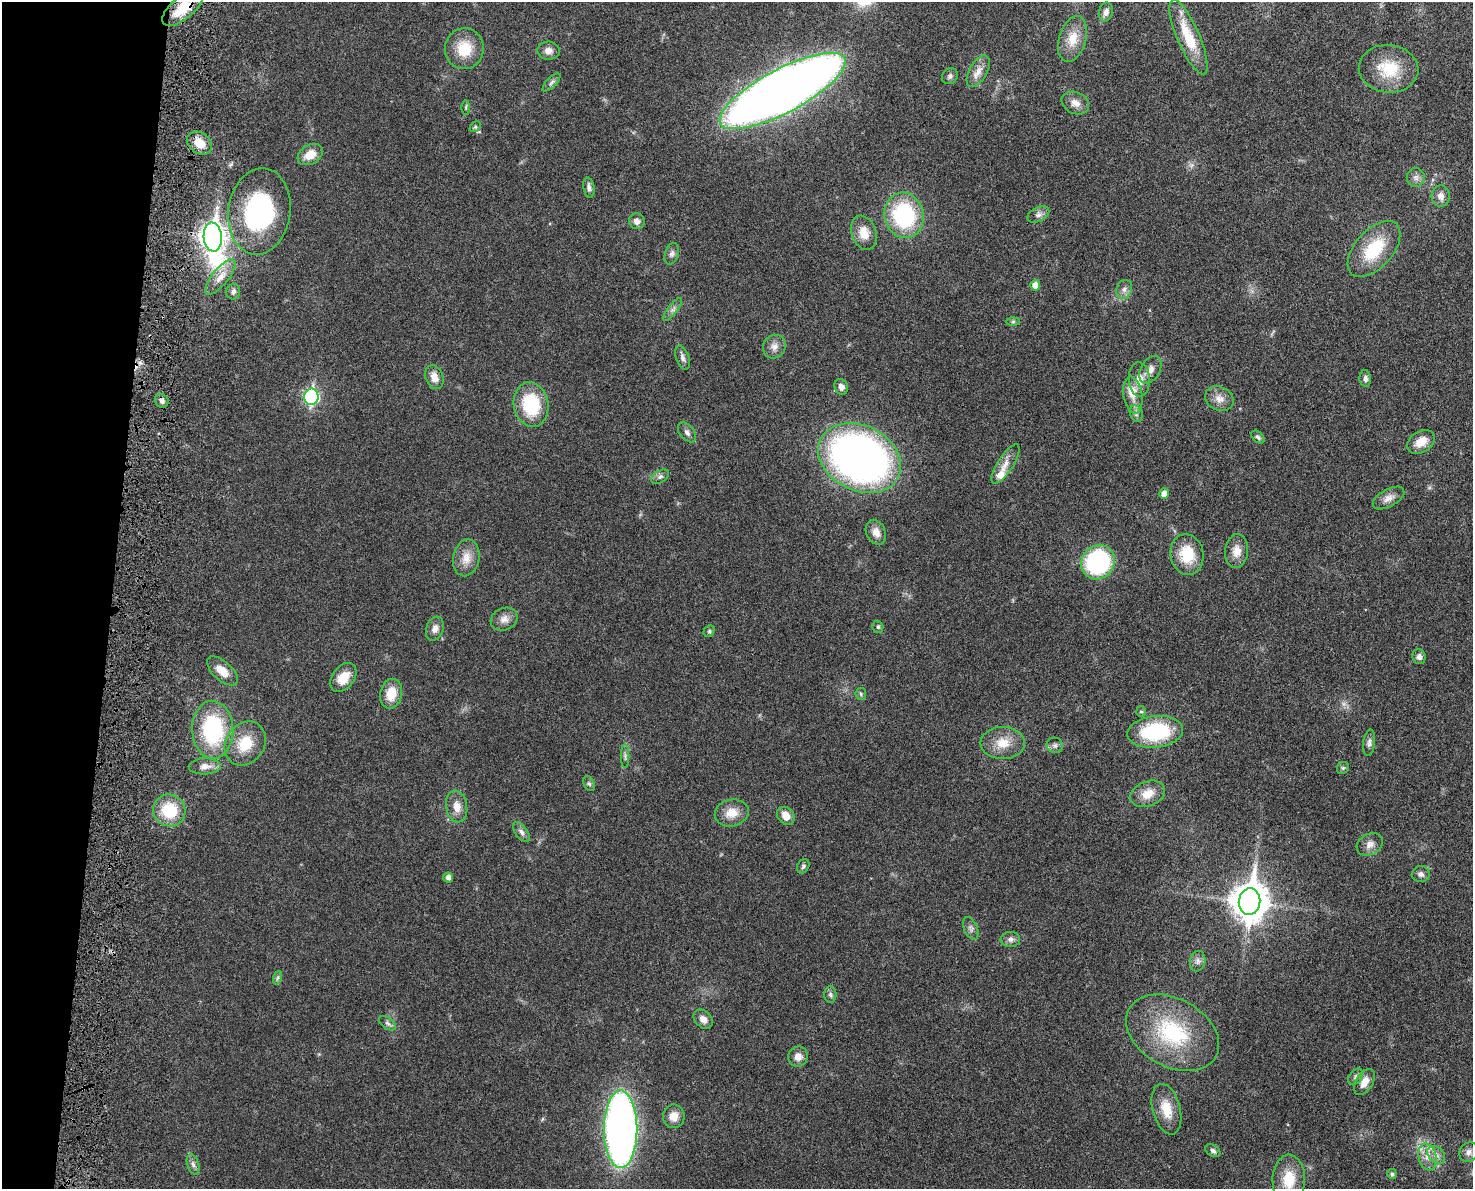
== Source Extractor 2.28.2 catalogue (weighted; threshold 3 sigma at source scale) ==
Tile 7 of 3 x 4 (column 1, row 3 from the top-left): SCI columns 194-1664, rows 1268-2454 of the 4909 x 4905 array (HDU 1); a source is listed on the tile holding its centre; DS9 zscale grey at full resolution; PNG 1475 x 1191 px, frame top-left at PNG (2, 2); each listed source drawn as its Kron ellipse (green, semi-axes under 4 px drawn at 4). Shown black and unused: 8% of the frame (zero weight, under 4 of 8 exposures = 6% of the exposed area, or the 3 px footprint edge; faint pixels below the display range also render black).
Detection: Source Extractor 2.28.2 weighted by HDU 2 'WHT'; one run over the whole footprint, this tile lists its part. Background 0.0272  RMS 0.0022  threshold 0.00916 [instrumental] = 3 sigma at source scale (4.09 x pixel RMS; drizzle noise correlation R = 1.36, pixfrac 0.8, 0.05/0.05 arcsec/px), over >= 5 px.
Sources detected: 113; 2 inside a brighter listed object's ellipse — not listed separately; the other 111 listed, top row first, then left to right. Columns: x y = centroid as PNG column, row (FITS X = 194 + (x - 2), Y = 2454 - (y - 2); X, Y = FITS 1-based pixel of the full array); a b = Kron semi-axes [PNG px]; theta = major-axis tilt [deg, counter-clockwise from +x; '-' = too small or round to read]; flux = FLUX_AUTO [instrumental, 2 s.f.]
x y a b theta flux
183 8 24 11 40 6.2
1106 12 10 7 77 0.99
1188 37 40 11 -67 7.7
1072 39 24 13 73 3.7
464 49 20 19 - 5.6
549 51 11 9 -4 1.2
1389 69 30 24 -5 7.6
978 71 17 9 60 1.9
950 76 8 7 - 0.58
552 82 11 5 45 0.61
782 91 70 21 28 280
1075 103 14 10 -25 1.7
466 107 7 4 90 0.33
475 127 6 4 44 0.3
199 143 14 10 -34 3.2
310 154 13 9 31 2.9
1416 177 9 9 - 0.95
589 188 10 5 -80 0.8
1441 196 10 9 - 1.3
259 211 43 31 82 29
904 215 23 19 -75 20
1038 215 12 7 26 0.9
637 221 8 7 - 1.1
864 233 18 12 -70 3
213 237 14 9 -85 180
1374 249 33 19 49 9.5
672 254 11 6 71 0.73
220 277 21 8 51 2.5
1035 285 5 5 - 2.5
1124 289 10 7 68 0.94
233 292 8 7 - 0.71
673 309 14 4 52 0.79
1013 322 6 4 1 0.33
774 347 12 11 - 1.4
683 358 12 6 -71 0.8
1150 370 15 9 61 1.5
434 377 12 8 -70 1.9
1365 378 8 6 -84 0.67
1139 379 17 10 -87 2.3
841 387 8 6 -63 1.1
1133 395 18 9 -81 2.3
311 397 8 7 - 37
1219 399 15 11 -25 1.8
162 401 7 6 - 0.85
531 404 22 17 -80 11
1136 414 8 6 -72 0.6
687 432 11 7 -50 0.82
1258 437 8 5 -44 0.42
1421 442 15 10 31 2.8
860 458 43 32 -26 110
1005 464 23 8 58 2.1
660 477 10 6 30 0.62
1164 494 5 5 - 1.7
1388 498 17 8 29 1.4
876 532 13 9 -65 1.6
1237 551 17 11 85 2.3
1187 554 21 16 -81 6.6
466 558 18 13 79 2.6
1098 562 18 16 50 26
504 619 14 11 26 1.6
878 627 6 5 - 0.4
435 629 12 8 70 1.2
709 631 6 5 - 0.35
1419 657 8 6 -69 0.81
222 671 19 9 -42 2.7
343 677 16 11 53 3.4
391 694 15 11 79 3.6
861 694 6 5 - 0.33
1141 711 5 5 - 0.3
213 730 29 20 -87 20
1155 732 28 16 7 16
1003 743 22 16 0 3.8
1369 743 13 6 83 0.74
245 744 23 19 54 5.7
1055 745 8 7 - 0.66
625 756 11 2 90 0.44
205 766 16 8 2 1.6
1343 768 6 5 - 0.37
589 784 8 5 -62 0.41
1148 794 18 12 21 2.9
457 806 16 10 -80 2.2
169 810 16 16 - 8.2
732 813 17 13 13 3
786 816 10 8 -47 2.2
521 832 12 6 -53 0.79
1370 844 14 10 29 1.4
803 866 7 5 60 0.47
1421 874 9 8 - 0.77
448 877 5 5 - 0.91
1250 902 13 10 83 410
971 928 12 6 -66 0.79
1010 939 10 7 4 0.83
1198 961 10 8 81 0.86
277 978 7 4 70 0.39
830 995 8 6 -87 0.54
703 1019 11 8 -44 1.4
388 1023 10 5 -37 0.6
1172 1033 50 34 -29 18
798 1057 10 10 - 1.5
1356 1077 9 6 51 0.61
1364 1082 14 8 59 2
1166 1109 26 14 -75 3.9
674 1116 12 10 -90 2.1
621 1129 39 16 -90 130
1213 1151 8 5 -33 0.61
1469 1152 10 9 - 0.99
1436 1155 10 7 -46 1.2
1427 1157 13 9 -75 1.9
193 1164 10 6 -73 0.72
1392 1174 5 4 - 0.44
1289 1180 25 16 89 5.7
Overlapping masked pixels (flux is a lower limit): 1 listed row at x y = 183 8
Isophote crosses this tile's border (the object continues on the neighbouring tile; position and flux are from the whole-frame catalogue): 2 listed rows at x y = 183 8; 1289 1180